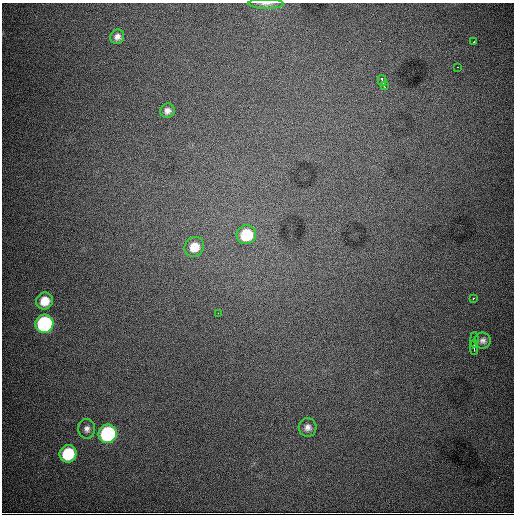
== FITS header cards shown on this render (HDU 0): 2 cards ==
NAXIS1  =                  512
NAXIS2  =                  512

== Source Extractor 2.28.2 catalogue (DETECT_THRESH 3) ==
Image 512 x 512 px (HDU 0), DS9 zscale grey, 1 PNG px = 1 image px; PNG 516 x 516 px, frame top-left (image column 1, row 512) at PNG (2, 3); each listed source drawn as its Kron ellipse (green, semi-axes under 4 px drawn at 4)
Background 7940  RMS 92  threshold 277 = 3 sigma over >= 5 px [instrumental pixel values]
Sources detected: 20; all 20 listed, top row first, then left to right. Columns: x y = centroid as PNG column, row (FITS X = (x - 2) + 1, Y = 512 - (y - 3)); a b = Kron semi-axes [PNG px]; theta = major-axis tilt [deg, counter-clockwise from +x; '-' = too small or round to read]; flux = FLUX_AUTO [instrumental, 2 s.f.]
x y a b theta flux
266 4 18 5 -1 2.8e+04
117 37 7 7 - 3.1e+04
474 42 2 2 - 3.9e+03
458 67 2 2 - 2.0e+04
382 80 5 3 - 2.6e+04
384 86 4 2 - 8.1e+03
167 111 7 7 - 3.0e+04
246 235 10 9 - 2.9e+05
194 247 10 9 - 1.1e+05
473 299 3 2 - 4.1e+03
44 301 9 8 - 1.0e+05
218 313 2 2 - 1.5e+04
44 324 9 9 - 1.0e+06
474 340 7 3 88 1.3e+04
483 341 8 8 - 2.5e+04
474 348 7 2 -88 9.5e+03
308 427 9 9 - 3.5e+04
87 429 10 8 -85 3.0e+04
108 434 9 9 - 9.6e+05
68 454 9 8 - 3.3e+05
At the frame edge (FLAGS 8, measured only in part): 1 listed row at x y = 266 4